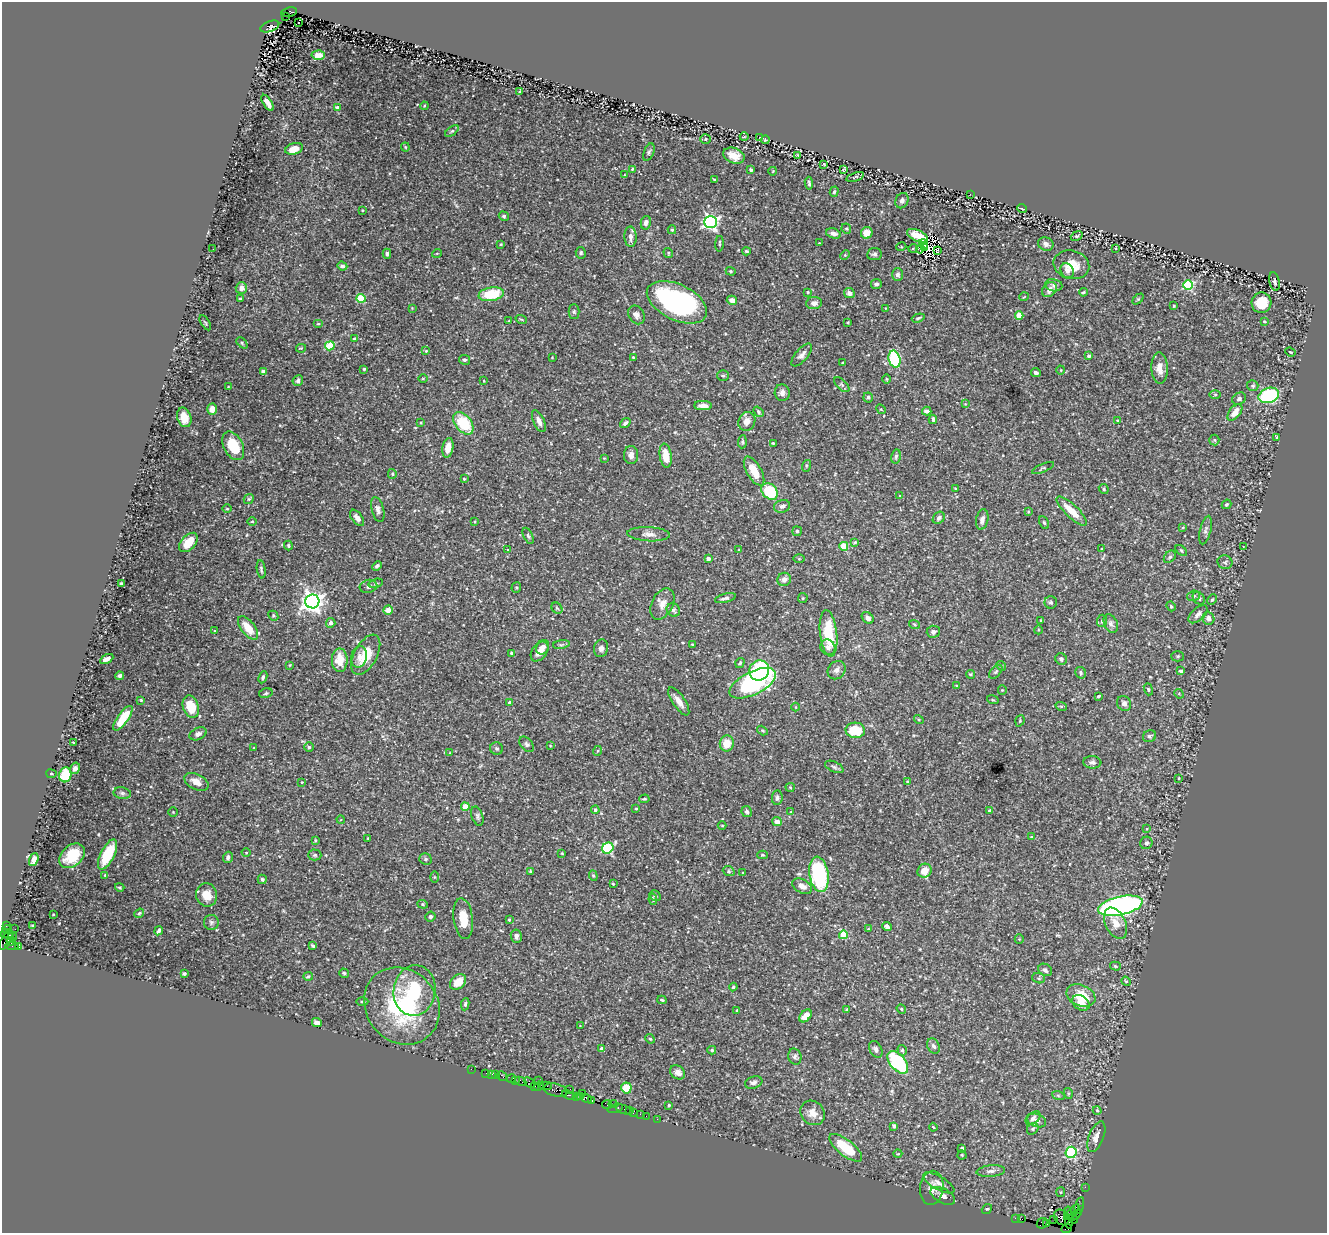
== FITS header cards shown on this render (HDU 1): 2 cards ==
NAXIS1  =                 1325
NAXIS2  =                 1231

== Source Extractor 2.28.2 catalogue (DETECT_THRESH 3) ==
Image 1325 x 1231 px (HDU 1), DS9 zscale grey, 1 PNG px = 1 image px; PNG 1329 x 1235 px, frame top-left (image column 1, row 1231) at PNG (2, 2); each listed source drawn as its Kron ellipse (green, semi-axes under 4 px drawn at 4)
Background 1.26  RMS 0.041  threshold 0.122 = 3 sigma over >= 5 px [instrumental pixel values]
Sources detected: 463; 2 with non-positive FLUX_AUTO (blend fragments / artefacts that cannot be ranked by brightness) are neither listed nor drawn; the other 461 listed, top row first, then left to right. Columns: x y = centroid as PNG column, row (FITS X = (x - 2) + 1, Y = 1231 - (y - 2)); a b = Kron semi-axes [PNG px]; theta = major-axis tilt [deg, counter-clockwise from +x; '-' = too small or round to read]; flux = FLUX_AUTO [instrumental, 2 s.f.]
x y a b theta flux
289 12 8 5 10 1100
285 16 4 2 - 750
298 22 3 2 - 12
270 26 10 5 20 730
318 55 7 4 4 21
520 92 4 3 - 3.2
268 103 9 4 -57 19
424 106 4 3 - 2.6
337 107 4 3 - 5.3
452 131 8 4 35 4
744 137 4 2 - 2.3
760 137 2 2 - 1.6
706 139 5 5 - 3.2
765 140 4 4 - 3.6
405 147 4 4 - 2.7
294 149 9 5 17 29
649 152 9 5 68 5.8
798 155 3 2 - 2.3
734 156 11 7 -21 28
824 164 3 2 - 2.4
632 169 3 3 - 2.5
751 170 3 3 - 4.6
844 170 4 3 - 3.3
773 171 4 2 - 2
625 175 3 2 - 1.4
855 177 9 3 19 4.5
714 179 3 2 - 2.3
809 183 6 3 -83 5.2
834 192 5 4 - 3.7
970 194 2 2 - 4.8
902 201 8 6 65 7.7
1022 209 5 2 - 2.1
362 210 3 2 - 2.3
504 216 5 4 - 5.7
710 222 6 6 - 680
646 223 7 5 76 11
846 229 5 5 - 3.8
672 230 4 4 - 3.5
834 233 7 5 -16 12
867 233 6 5 - 27
917 236 11 5 -25 30
1077 236 6 4 21 3.9
631 237 10 6 -88 14
819 243 2 2 - 1.5
501 244 3 2 - 2.6
719 244 8 4 87 4.8
923 244 5 2 - 3.5
1046 244 8 6 -20 9.6
901 247 5 3 - 2.7
925 247 3 2 - 0.74
913 248 4 3 - 2
1116 248 4 2 - 2.3
213 249 2 2 - 5.8
920 249 4 2 - 0.11
938 250 3 2 - 4.9
746 251 4 3 - 4.4
437 253 5 3 - 2.1
581 253 6 5 - 4.1
668 253 5 4 - 4
387 254 5 4 - 6
874 254 7 6 - 6.8
845 255 5 4 - 2.9
1071 265 18 14 -14 54
342 266 5 4 - 8.2
731 271 5 4 - 3
1067 271 8 6 -57 10
898 275 6 5 - 7.9
1274 282 9 5 -79 7.9
876 284 5 5 - 6.5
1054 285 8 6 -10 7.9
1188 285 5 5 - 220
241 288 6 5 - 17
1049 290 8 6 48 19
808 292 3 3 - 2.3
1083 292 4 3 - 3.1
849 293 5 5 - 9.5
491 294 13 7 10 100
1024 297 5 3 - 1.9
361 298 4 4 - 120
240 299 4 3 - 4.2
1138 299 6 4 44 3.9
732 300 5 4 - 15
677 302 32 18 -26 540
814 303 8 6 5 13
1261 303 10 10 - 47
1174 306 3 2 - 1.9
412 308 2 2 - 1.8
885 308 3 2 - 1.8
574 311 7 5 -89 5.4
636 315 10 7 -58 14
1019 315 4 4 - 80
918 318 6 3 18 4.3
521 319 6 3 -18 3.2
509 321 2 2 - 2.2
1264 321 3 2 - 2.6
848 322 3 2 - 2.3
205 323 8 3 -59 3.9
318 324 5 3 - 2.4
355 339 4 3 - 9
242 343 6 4 -47 3.7
330 346 5 4 - 120
301 348 5 3 - 2.9
426 351 4 4 - 3.1
1290 352 5 3 - 2.3
802 355 14 6 49 12
1088 356 4 3 - 7.3
552 357 3 3 - 1.6
633 357 3 2 - 2
895 359 9 6 -75 230
465 360 6 5 - 4.4
842 363 3 2 - 2.9
1159 368 16 8 -88 27
364 369 3 3 - 3.8
1061 370 4 4 - 2.6
263 371 4 3 - 13
1036 373 5 4 - 6.6
723 376 6 5 - 4.7
423 378 5 3 - 2.4
887 379 5 3 - 2.5
298 380 5 5 - 7.5
484 381 3 2 - 1.7
842 385 9 5 -44 6.4
1253 386 6 5 - 5.2
228 387 2 2 - 2.2
782 393 8 7 - 12
1215 394 6 4 1 3.9
1269 395 10 7 19 220
868 397 5 5 - 5.2
1239 399 7 5 31 6.3
965 404 4 4 - 2.3
703 406 9 4 -2 16
212 409 5 5 - 21
881 409 5 4 - 3.3
927 411 5 4 - 8.5
758 412 6 4 -53 4.8
1235 412 9 5 50 27
184 417 10 7 -71 30
933 419 4 3 - 4.7
1117 420 3 2 - 2
539 421 12 5 -66 17
747 421 10 8 66 21
421 423 4 3 - 2.7
463 423 13 8 -50 120
625 423 6 4 38 8
1277 437 3 2 - 2.8
1214 440 5 5 - 4.4
742 442 7 4 86 4.1
773 443 3 3 - 2.9
233 446 15 9 -62 88
448 448 10 5 80 28
631 455 9 7 -90 13
666 456 12 6 -82 46
896 456 7 4 79 6.2
604 458 3 2 - 2
806 466 6 4 72 3.3
1043 468 11 4 24 4.8
754 471 16 7 -60 55
392 474 5 4 - 3.6
464 479 3 3 - 2.1
955 488 4 2 - 2.4
1104 489 5 4 - 4.2
770 491 9 7 -45 150
900 496 3 3 - 2.2
249 499 5 4 - 3.4
1227 504 5 4 - 4.5
782 506 8 6 19 9.8
227 509 4 3 - 2.4
378 509 13 6 -75 11
1072 511 20 6 -44 53
1028 512 4 3 - 2.9
357 518 9 5 -53 12
939 518 7 5 50 7.6
982 519 10 6 79 13
475 521 3 2 - 2.1
252 522 4 3 - 2.8
1044 523 7 4 -62 4.1
1183 527 4 4 - 3.1
1206 530 14 5 76 9.6
797 531 5 5 - 4.1
649 534 21 7 -3 18
528 536 9 4 -65 5.7
188 542 11 7 46 53
855 542 4 4 - 3.4
288 546 5 3 - 3.6
844 546 4 4 - 100
1244 547 4 2 - 1.7
1101 549 4 2 - 2.2
508 550 3 3 - 2.9
739 550 3 2 - 2.2
1181 550 7 4 -42 4.1
1170 557 7 5 49 6.1
708 559 4 3 - 12
799 559 5 3 - 2.6
1225 562 7 6 - 6.9
377 566 5 3 - 5.6
261 569 9 4 -82 5.4
784 579 7 6 - 14
121 583 3 2 - 3.2
376 583 7 4 14 4.8
369 586 9 6 15 9.5
516 587 5 4 - 4.2
1193 596 6 5 - 5.3
725 598 10 4 15 7.6
803 598 5 4 - 3.7
1199 598 7 5 -48 6.2
1212 600 5 3 - 2.9
312 601 7 7 - 1800
1051 602 6 6 - 6.5
662 604 16 10 63 25
1171 606 5 4 - 3.2
557 608 6 5 - 4.6
388 610 5 4 - 23
673 610 7 6 - 7.5
1198 614 11 6 43 10
273 616 5 4 - 3.5
868 618 6 5 - 10
1208 618 6 6 - 11
1041 620 3 3 - 2.7
1102 621 6 5 - 5
331 623 5 4 - 14
1111 623 10 6 -64 9
914 624 5 3 - 2.9
248 628 14 6 -52 52
1038 630 4 3 - 2.2
215 631 3 3 - 2.2
933 632 6 6 - 7.7
829 633 23 8 -84 110
561 644 8 4 9 5.7
692 644 3 2 - 2.6
543 647 7 6 - 16
828 647 8 7 - 12
601 648 9 7 80 12
540 651 11 7 53 25
511 653 4 3 - 5.1
366 655 22 11 61 65
1178 656 6 5 - 4.8
359 657 11 8 77 16
107 659 7 4 27 14
1061 659 6 5 - 6.8
340 660 12 8 -90 45
740 663 5 4 - 3.9
290 665 4 2 - 2
1001 666 5 4 - 3.1
759 670 10 9 - 200
837 670 10 8 48 12
1181 671 4 3 - 5.2
996 672 8 5 45 5.5
1081 673 6 5 - 4.9
970 674 4 3 - 3.6
120 676 4 4 - 6.8
263 677 6 4 65 5.6
753 683 25 11 26 390
956 685 3 2 - 1.7
1148 689 6 4 -71 3.7
1002 690 4 4 - 2.9
266 693 7 4 12 4.7
1179 694 5 4 - 3.6
1098 696 3 3 - 5.2
141 700 3 3 - 2.5
993 700 6 3 -18 3
679 701 16 6 -56 23
510 703 4 3 - 11
1124 703 8 7 - 11
1061 706 6 3 -18 2.9
191 707 11 7 -71 71
796 707 4 3 - 1.9
123 718 15 5 54 63
919 719 5 3 - 2.9
1020 721 6 4 71 3.3
855 730 10 7 -4 81
762 731 6 4 -33 3.7
198 734 9 6 24 9.4
1150 736 7 5 21 5.7
73 742 3 2 - 2.1
727 743 8 7 - 39
527 744 9 6 -50 7.5
550 745 4 2 - 1.8
309 747 4 4 - 3.6
254 748 3 3 - 2
497 749 6 6 - 4.9
597 751 5 3 - 2.3
450 753 4 3 - 2.3
1092 762 9 6 -5 8.8
834 767 10 5 -25 7.1
75 768 6 5 - 12
51 774 5 3 - 2.6
65 775 7 6 - 86
1179 778 4 2 - 2.1
196 782 13 7 -26 25
302 782 4 3 - 2.2
908 782 4 4 - 4.3
790 787 4 4 - 2.9
122 793 8 5 -10 7.2
777 798 7 5 83 7.2
644 799 5 3 - 3.6
465 807 4 4 - 56
636 808 3 3 - 2.9
595 810 4 4 - 8.1
990 810 4 4 - 6.7
173 812 4 4 - 2.5
747 812 5 5 - 7.5
791 812 4 3 - 2.3
477 816 10 5 -72 7.1
341 820 4 3 - 1.9
777 822 5 4 - 15
722 826 4 3 - 2.6
1146 829 4 2 - 1.8
1031 837 3 2 - 1.7
368 838 2 2 - 2.2
315 840 4 3 - 2.9
1146 843 6 6 - 6.4
608 848 6 5 - 220
246 853 4 3 - 2.1
562 853 3 3 - 2.2
108 854 16 7 64 100
315 855 6 5 - 4.7
763 855 5 4 - 3.1
72 856 14 10 42 66
228 857 6 4 71 7.7
425 859 6 5 - 5.2
34 860 7 4 71 15
530 871 4 3 - 2.7
729 871 6 4 -22 4
924 871 7 6 - 34
743 873 3 3 - 2
819 874 18 9 -81 300
105 875 4 3 - 2.5
593 876 5 4 - 3.7
434 877 5 3 - 2.4
262 879 5 4 - 5.7
613 884 4 3 - 2.8
802 886 11 6 -27 19
120 887 5 4 - 3.5
207 895 12 10 -73 37
655 895 6 5 - 4.4
653 899 6 3 -81 3.5
423 904 5 4 - 3
1120 906 23 9 13 1000
139 913 5 4 - 4.2
53 914 2 2 - 1.8
430 916 5 5 - 5.7
463 919 20 9 -83 53
509 920 3 2 - 2.7
211 922 7 7 - 8.5
1115 923 16 10 -64 31
6 925 3 3 - 100
32 925 3 3 - 3
887 926 5 4 - 7.9
7 929 5 4 - 260
15 929 2 2 - 22
868 929 4 4 - 2.5
159 931 5 3 - 5.8
5 934 4 3 - 400
9 935 5 3 - 230
843 935 4 4 - 86
13 936 5 3 - 130
516 936 7 5 -81 11
1019 939 5 4 - 3
6 940 10 4 60 560
11 941 4 3 - 470
12 946 7 2 -2 120
19 946 3 3 - 790
313 946 4 3 - 4.3
1115 966 5 4 - 3.4
1045 970 7 5 -33 8.3
344 973 5 4 - 4.6
184 974 4 3 - 5.7
308 976 5 3 - 4.4
1039 978 6 5 - 4.4
1126 981 5 4 - 3.3
458 982 9 6 44 41
733 987 4 4 - 3.7
414 990 25 21 81 140
1081 995 15 10 -23 68
662 1000 4 3 - 3.9
362 1001 6 3 0 3.6
1081 1003 9 7 -34 28
465 1004 6 4 82 5.9
402 1006 41 35 -50 310
901 1009 5 4 - 3.3
737 1010 3 3 - 3
847 1010 4 3 - 5.8
806 1016 7 5 48 32
317 1023 5 4 - 12
580 1026 3 3 - 1.6
650 1039 5 4 - 3.3
933 1046 8 6 -62 8.7
602 1049 4 4 - 17
876 1049 9 6 -60 9.2
712 1050 4 4 - 4.1
902 1050 5 4 - 5
795 1057 8 6 -74 8.1
898 1062 13 7 -49 220
471 1069 2 2 - 16
678 1072 8 6 -38 17
486 1073 2 2 - 17
491 1074 4 2 - 81
495 1075 3 3 - 140
502 1076 5 2 - 35
511 1078 4 3 - 200
515 1080 3 2 - 83
521 1081 6 3 -24 250
538 1081 2 2 - 22
754 1082 9 6 17 8.3
529 1083 6 3 -43 130
535 1086 3 2 - 99
539 1086 5 2 - 83
546 1086 6 2 0 170
626 1088 5 5 - 53
570 1089 2 2 - 90
556 1090 12 6 -14 580
582 1093 3 3 - 140
1068 1093 5 3 - 3.1
569 1095 7 3 -17 380
1058 1095 6 4 -20 4.2
577 1096 4 3 - 210
580 1097 4 3 - 190
587 1098 6 4 -35 320
592 1100 3 2 - 66
607 1104 5 3 - 94
613 1104 4 2 - 46
669 1105 3 3 - 3.1
615 1108 8 3 15 150
624 1110 9 3 -21 190
629 1110 3 3 - 140
1097 1110 4 4 - 2.9
633 1112 3 3 - 150
813 1113 13 11 -45 29
640 1114 2 2 - 39
646 1116 2 2 - 51
1033 1118 8 5 39 7.7
657 1119 2 2 - 34
1037 1120 10 6 -20 12
894 1126 4 3 - 9.6
933 1127 4 3 - 2.6
1033 1129 6 5 - 4.5
1096 1137 16 7 69 21
846 1148 20 8 -39 95
962 1148 4 4 - 6
1071 1152 6 5 - 260
898 1154 4 3 - 2
962 1155 4 4 - 3.7
991 1171 14 5 5 12
939 1183 17 6 -30 16
1085 1187 2 2 - 28
932 1188 17 11 82 25
1061 1192 5 4 - 3
943 1196 13 7 -28 15
1079 1205 8 4 75 220
987 1209 5 4 - 3.1
1073 1212 9 3 51 230
1075 1215 7 4 40 170
1062 1217 9 7 -47 770
1015 1218 3 2 - 52
1069 1218 11 4 -86 580
1073 1218 5 2 - 57
1021 1219 4 2 - 79
1054 1220 2 2 - 55
1042 1223 6 5 - 85
1047 1224 4 2 - 89
1067 1228 5 3 - 62
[2 non-positive-flux detections neither listed nor drawn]